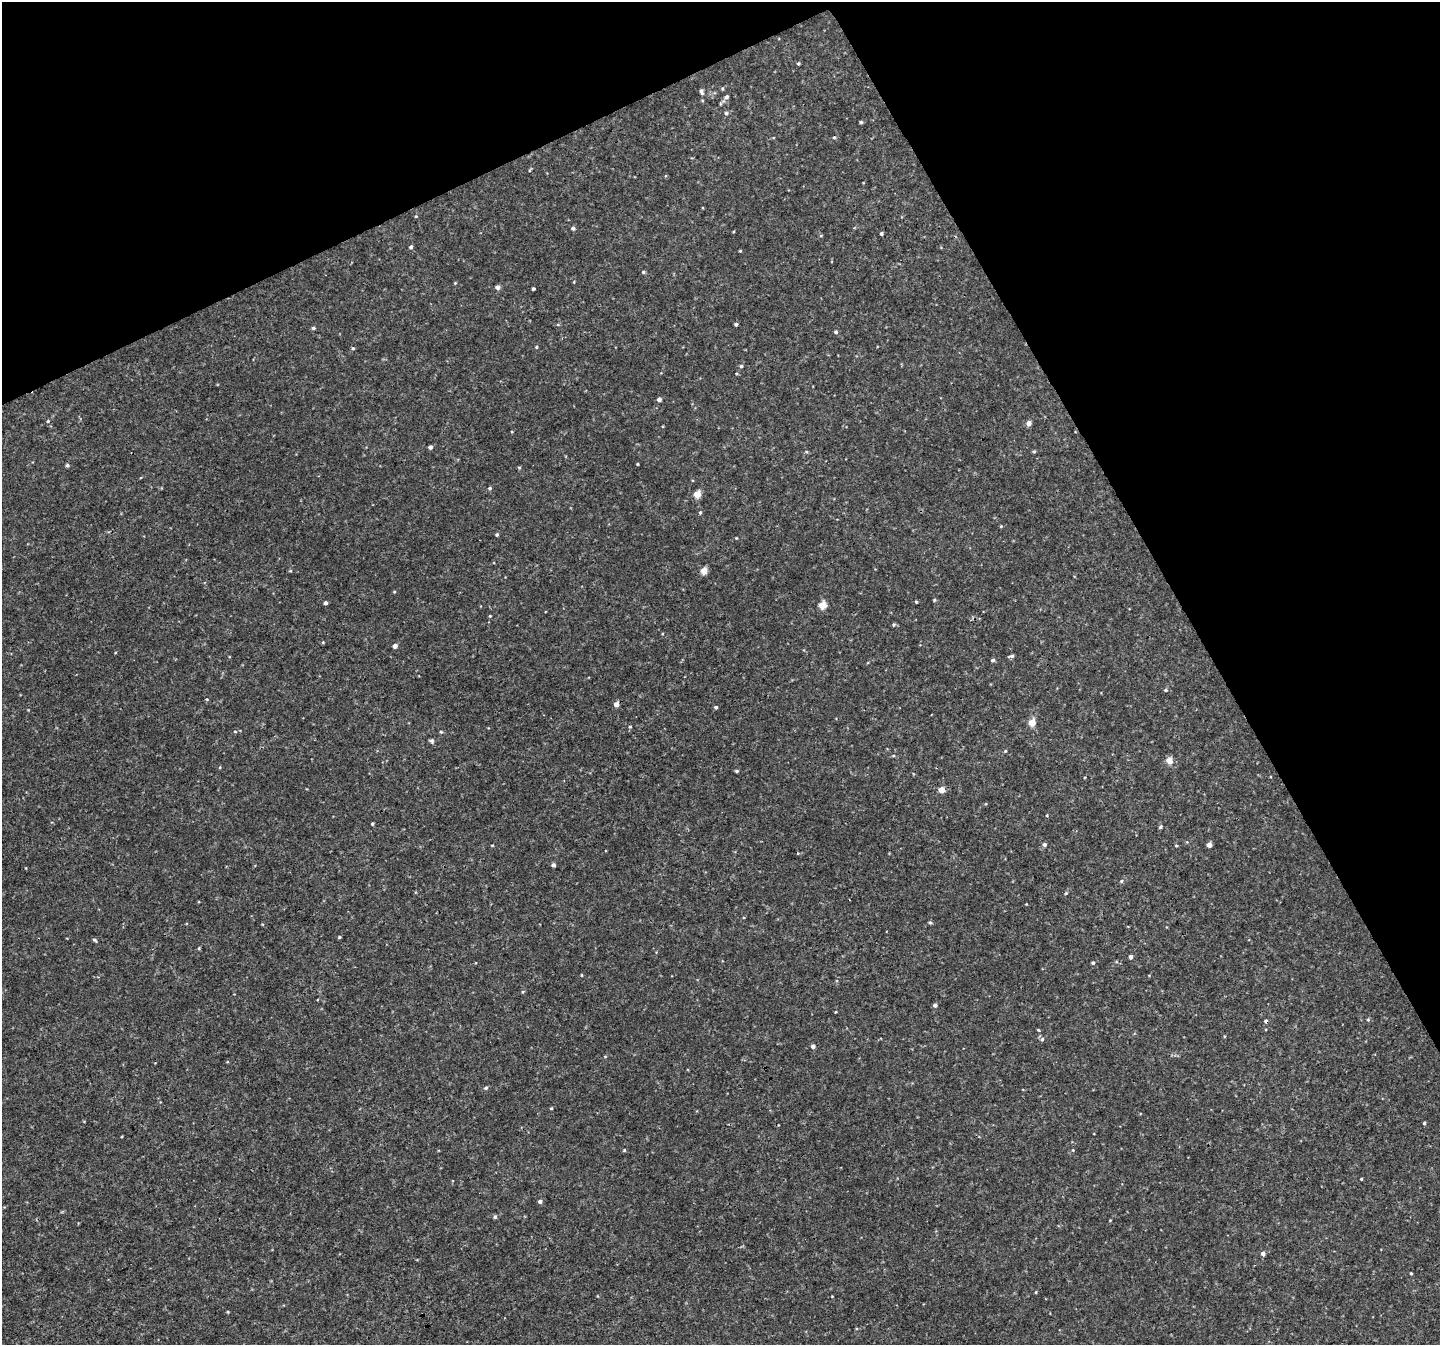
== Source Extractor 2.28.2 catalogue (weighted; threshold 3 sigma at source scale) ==
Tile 3 of 4 x 4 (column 3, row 1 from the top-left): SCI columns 2880-4317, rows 4137-5479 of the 5761 x 5647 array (HDU 1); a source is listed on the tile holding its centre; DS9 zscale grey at full resolution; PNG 1442 x 1347 px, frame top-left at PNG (2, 2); no overlay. Shown black and unused: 25% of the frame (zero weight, under 3 of 4 exposures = <1% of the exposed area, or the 3 px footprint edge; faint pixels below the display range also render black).
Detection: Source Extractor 2.28.2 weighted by HDU 2 'WHT'; one run over the whole footprint, this tile lists its part. Background 0.00675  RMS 0.0037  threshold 0.0166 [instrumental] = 3 sigma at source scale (4.5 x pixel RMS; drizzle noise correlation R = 1.50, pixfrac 1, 0.0396/0.0396 arcsec/px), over >= 5 px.
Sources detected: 98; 1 cosmic-ray / hot-pixel residue — not listed; the other 97 listed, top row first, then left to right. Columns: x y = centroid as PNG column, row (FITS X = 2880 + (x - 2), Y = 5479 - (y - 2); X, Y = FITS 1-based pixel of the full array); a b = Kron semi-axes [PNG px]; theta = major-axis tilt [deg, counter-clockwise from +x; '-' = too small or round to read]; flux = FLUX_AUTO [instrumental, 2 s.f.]
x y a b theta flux
798 63 4 3 - 0.52
722 89 5 4 - 0.43
701 92 8 5 -69 0.91
726 97 6 5 - 0.89
726 113 5 5 - 0.67
861 122 4 3 - 0.56
530 170 5 3 - 0.35
416 216 4 3 - 0.32
573 228 5 4 - 0.88
881 234 3 3 - 0.66
411 247 4 4 - 0.85
740 251 3 3 - 0.33
643 272 4 4 - 0.47
455 283 4 4 - 0.31
497 287 4 4 - 1.7
534 289 3 3 - 4.5
736 324 4 3 - 0.74
313 328 5 4 - 0.59
836 332 5 4 - 0.67
536 347 4 4 - 0.35
353 348 5 4 - 0.43
741 366 4 4 - 0.6
659 399 4 4 - 1.2
48 421 4 4 - 0.38
1029 423 5 4 - 2.1
430 447 4 4 - 0.95
806 452 4 4 - 0.41
1034 452 4 3 - 0.47
637 464 3 2 - 0.36
67 465 5 4 - 0.6
490 488 5 4 - 0.56
697 494 5 4 - 7.1
700 512 4 4 - 0.44
1001 526 4 4 - 0.33
497 534 4 3 - 0.57
736 538 3 3 - 0.28
704 571 5 4 - 6.2
394 592 5 3 - 0.32
934 600 4 4 - 0.41
916 602 4 4 - 0.36
325 603 4 3 - 1.1
822 605 5 5 - 6.9
490 616 4 4 - 0.32
894 624 5 5 - 0.58
662 634 4 3 - 0.27
395 646 4 4 - 1.8
1011 656 6 4 9 0.85
993 660 4 4 - 0.76
1166 690 5 5 - 0.63
207 699 4 3 - 0.32
616 704 4 4 - 2.3
716 707 4 4 - 0.71
1032 723 5 4 - 7.1
630 727 5 4 - 0.49
235 731 4 3 - 0.3
441 732 5 4 - 0.43
432 741 6 5 - 0.79
1005 751 4 4 - 0.36
1169 761 5 5 - 4.7
737 771 4 3 - 0.5
942 790 5 4 - 4.1
1047 815 4 3 - 0.32
372 824 3 3 - 0.48
1160 827 4 4 - 0.69
1044 844 5 4 - 0.9
492 845 4 3 - 0.26
1209 845 4 4 - 2.1
1176 846 4 3 - 0.33
553 865 4 4 - 0.98
1121 881 5 4 - 0.47
1066 893 5 4 - 0.45
930 923 5 4 - 0.53
339 937 4 3 - 0.41
94 940 6 4 -38 0.57
199 948 5 3 - 0.36
1130 957 4 4 - 1.2
1093 963 4 4 - 0.64
581 975 4 2 - 0.28
523 992 5 4 - 0.41
935 1005 4 4 - 0.92
836 1012 3 3 - 0.28
1368 1020 5 5 - 0.45
1266 1021 4 4 - 1
1038 1030 4 3 - 0.33
1042 1039 5 5 - 0.79
813 1046 5 4 - 1.2
486 1088 6 5 - 0.56
551 1108 4 3 - 0.38
1424 1123 4 3 - 0.61
624 1150 4 4 - 0.4
1361 1179 3 2 - 0.35
540 1201 4 4 - 1
495 1217 4 4 - 0.69
1263 1254 4 4 - 1.6
1411 1273 3 3 - 0.36
1036 1292 4 3 - 0.32
228 1312 4 3 - 0.31
Overlapping masked pixels (flux is a lower limit): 1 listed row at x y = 1266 1021